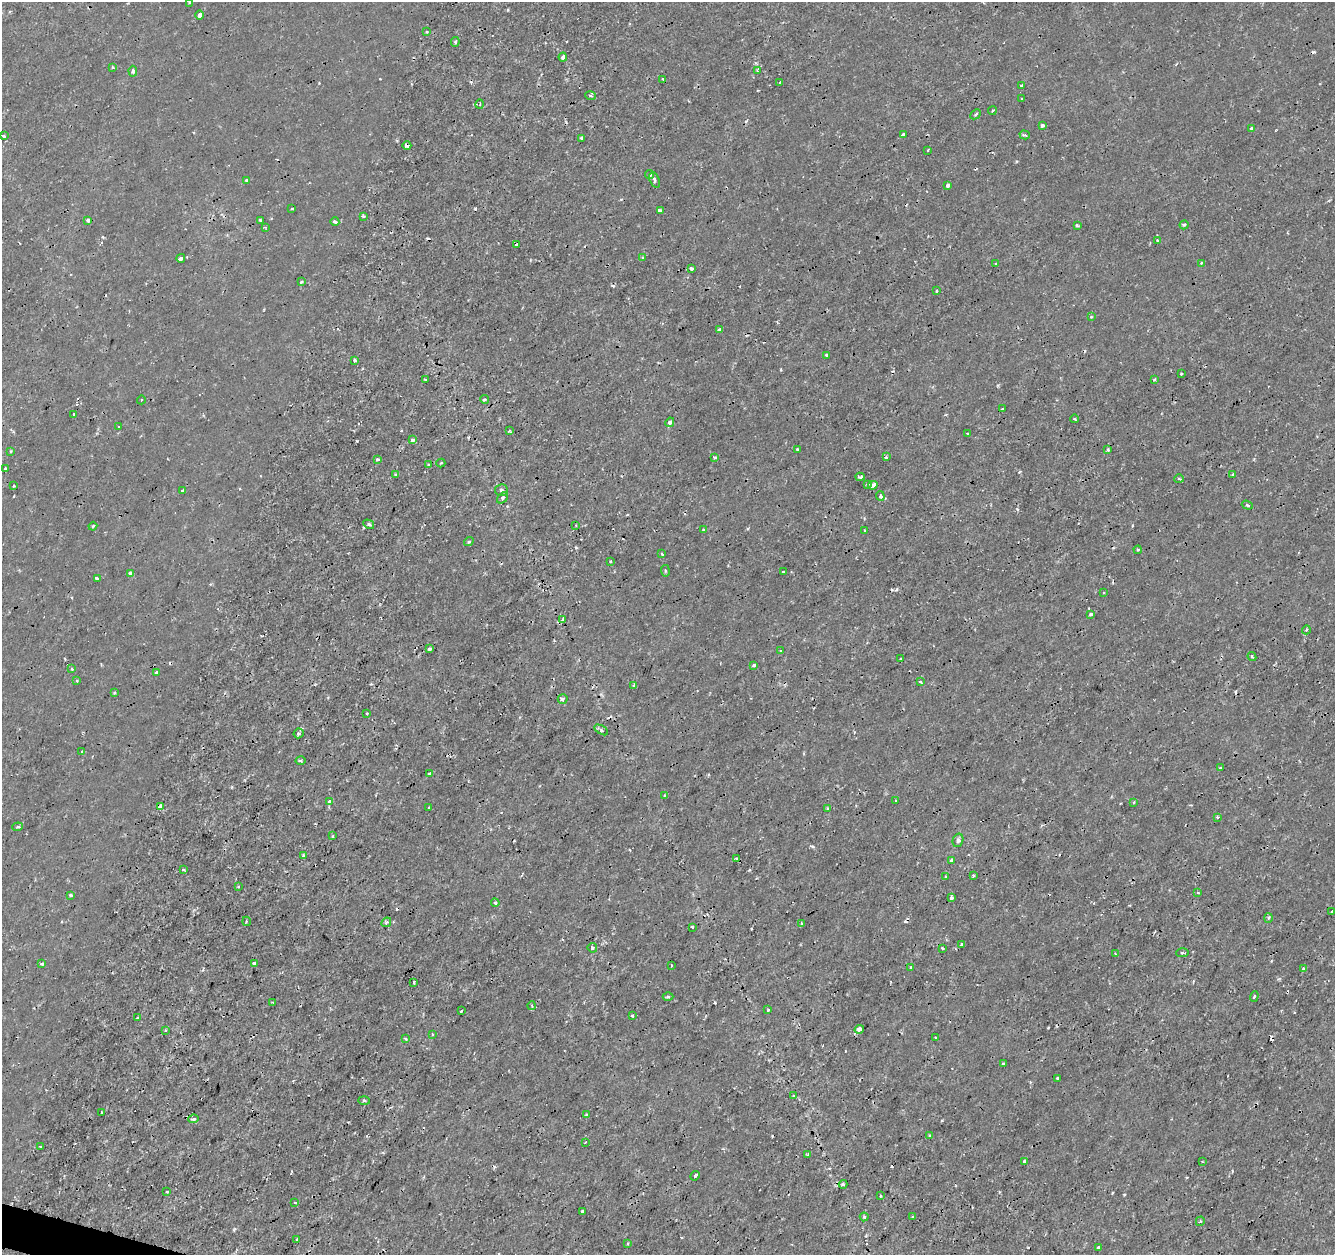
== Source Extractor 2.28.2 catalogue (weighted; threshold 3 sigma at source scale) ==
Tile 7 of 4 x 4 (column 3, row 2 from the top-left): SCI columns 2667-3999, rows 2722-3974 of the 5339 x 5501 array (HDU 1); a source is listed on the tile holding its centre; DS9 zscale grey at full resolution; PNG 1337 x 1257 px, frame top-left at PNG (2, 2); each listed source drawn as its Kron ellipse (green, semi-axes under 4 px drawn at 4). Shown black and unused: <1% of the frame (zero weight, under 2 of 3 exposures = <1% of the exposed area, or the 3 px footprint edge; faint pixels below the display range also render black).
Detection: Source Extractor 2.28.2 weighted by HDU 2 'WHT'; one run over the whole footprint, this tile lists its part. Background 1.78e-04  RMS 0.0011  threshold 0.00517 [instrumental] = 3 sigma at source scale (4.5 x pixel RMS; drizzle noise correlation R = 1.50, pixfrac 1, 0.0396/0.0396 arcsec/px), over >= 5 px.
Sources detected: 220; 23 cosmic-ray / hot-pixel residue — neither listed nor drawn; the other 197 listed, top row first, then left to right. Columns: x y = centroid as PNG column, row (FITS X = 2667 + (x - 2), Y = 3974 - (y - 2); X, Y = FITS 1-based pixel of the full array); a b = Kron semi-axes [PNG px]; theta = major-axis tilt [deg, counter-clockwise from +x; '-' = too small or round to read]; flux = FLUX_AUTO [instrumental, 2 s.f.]
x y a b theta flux
190 2 3 3 - 0.11
200 15 4 3 - 0.85
427 32 4 2 - 0.099
455 42 5 3 - 0.18
563 57 4 4 - 0.53
112 67 3 3 - 0.22
133 71 5 4 - 0.27
757 71 4 3 - 0.18
663 79 3 3 - 0.13
780 82 3 2 - 0.27
1021 85 3 3 - 0.16
590 96 5 3 - 0.17
1022 99 3 2 - 0.13
480 104 5 3 - 0.1
992 111 4 2 - 0.15
976 114 6 3 43 0.15
1042 125 4 3 - 0.36
1251 129 3 3 - 0.23
903 134 4 3 - 2.2
1025 135 5 4 - 0.26
3 136 3 3 - 0.39
581 138 3 3 - 0.19
407 146 4 3 - 0.52
928 150 3 2 - 0.13
650 175 5 4 - 0.28
246 180 3 3 - 0.19
654 180 8 4 -71 0.26
948 185 4 3 - 0.33
292 208 3 2 - 0.2
660 210 4 3 - 0.4
363 216 4 3 - 0.16
88 220 4 3 - 0.34
260 221 3 3 - 0.23
335 222 4 3 - 0.37
1077 225 4 3 - 0.2
1184 225 4 4 - 0.2
265 227 4 2 - 0.096
1157 240 4 3 - 0.17
516 245 3 2 - 0.12
181 258 4 3 - 0.66
642 258 3 3 - 0.31
1201 263 4 3 - 0.16
996 264 4 2 - 0.1
691 269 4 3 - 0.46
301 282 4 3 - 0.25
937 291 4 3 - 0.092
1091 317 4 4 - 0.12
720 330 4 3 - 0.38
826 355 3 3 - 0.18
355 360 3 3 - 0.19
1181 374 3 2 - 0.13
425 379 3 3 - 0.19
1155 379 3 3 - 0.15
484 399 4 3 - 0.15
141 400 4 3 - 0.098
1002 409 3 3 - 0.21
73 415 4 3 - 62
1075 419 4 3 - 0.16
670 422 5 3 - 0.38
118 427 3 2 - 0.076
509 431 4 3 - 0.18
968 434 4 2 - 0.097
413 440 3 3 - 0.49
798 449 3 3 - 0.34
1108 450 3 3 - 0.22
11 451 3 3 - 0.11
715 457 3 3 - 0.26
886 457 3 3 - 0.19
377 459 3 3 - 0.24
441 463 4 3 - 0.11
429 465 4 4 - 0.16
6 469 4 3 - 0.79
396 475 3 3 - 0.18
1233 475 3 3 - 0.15
860 477 4 3 - 0.18
1179 479 5 3 - 0.16
867 484 3 3 - 0.33
873 485 5 4 - 0.54
14 486 3 3 - 0.5
501 490 6 6 - 0.25
183 491 4 3 - 0.62
880 496 4 4 - 0.28
503 498 6 4 44 0.23
1247 505 6 4 -18 0.25
369 524 5 4 - 0.27
576 525 3 2 - 0.091
93 526 4 3 - 0.13
703 529 3 3 - 0.12
865 530 3 2 - 0.15
469 542 5 4 - 0.19
1138 550 4 3 - 0.12
662 554 4 2 - 0.13
611 561 3 2 - 0.13
665 571 6 3 -82 0.14
783 572 3 2 - 0.21
130 574 4 4 - 0.93
97 578 3 3 - 0.4
1103 593 3 3 - 0.35
1091 614 3 3 - 0.24
563 620 3 3 - 0.45
1306 630 4 3 - 0.13
430 649 3 3 - 0.58
781 651 3 3 - 0.2
1252 656 5 3 - 0.15
901 659 3 2 - 0.15
754 665 4 3 - 0.22
72 669 3 3 - 0.092
157 672 4 3 - 0.2
77 681 4 3 - 0.16
920 682 3 3 - 0.22
634 685 4 3 - 0.19
114 693 3 2 - 0.13
563 699 5 5 - 0.28
367 714 3 2 - 0.16
601 730 7 4 -31 0.28
298 733 5 4 - 0.26
82 751 3 3 - 0.22
300 761 5 4 - 0.21
1220 767 4 3 - 0.15
430 774 3 3 - 0.46
664 795 3 3 - 0.15
895 801 3 2 - 0.15
330 802 3 3 - 0.71
1134 802 4 4 - 0.15
160 806 4 3 - 0.51
429 807 2 2 - 0.12
828 808 3 3 - 0.46
1217 817 3 3 - 0.13
18 827 5 3 - 0.16
333 836 3 2 - 0.11
958 840 7 5 75 0.27
303 856 3 3 - 0.25
736 858 4 3 - 0.2
952 860 4 3 - 0.43
183 869 4 3 - 0.19
946 876 4 3 - 0.19
973 876 3 3 - 0.16
239 887 4 2 - 0.11
1198 893 3 2 - 0.099
71 895 3 3 - 0.35
951 898 4 3 - 0.54
495 903 4 3 - 0.18
1332 911 3 3 - 0.26
1268 918 5 3 - 0.15
246 921 5 2 - 0.13
386 922 5 4 - 0.18
801 923 3 2 - 0.12
693 927 3 3 - 0.27
962 944 3 3 - 0.27
592 948 5 4 - 0.28
942 948 3 3 - 0.12
1115 953 3 2 - 0.078
1183 953 6 3 2 0.22
255 963 4 3 - 0.35
42 964 3 3 - 0.18
671 965 3 2 - 0.14
911 967 4 3 - 0.22
1304 968 3 3 - 0.41
414 982 3 3 - 0.12
668 996 5 3 - 0.15
1254 996 5 3 - 0.11
273 1003 3 2 - 0.11
532 1006 4 3 - 0.1
768 1010 3 2 - 0.13
461 1011 3 2 - 0.19
632 1016 3 2 - 0.15
138 1018 4 2 - 0.13
859 1029 5 4 - 0.61
165 1030 3 2 - 0.13
432 1034 3 3 - 0.15
936 1037 4 2 - 0.1
405 1038 3 3 - 0.32
1003 1064 3 2 - 0.19
1057 1078 3 3 - 0.36
793 1096 3 3 - 0.097
364 1100 6 4 -2 0.15
102 1112 3 2 - 0.26
586 1115 3 3 - 0.18
193 1119 5 3 - 0.22
930 1136 3 3 - 0.27
585 1142 3 2 - 0.13
41 1147 3 3 - 0.36
808 1154 3 2 - 0.15
1025 1161 4 4 - 0.27
1202 1162 3 2 - 0.086
695 1176 5 3 - 0.74
843 1184 4 3 - 0.19
167 1192 3 3 - 0.32
880 1196 3 3 - 0.12
295 1203 3 2 - 0.17
582 1211 3 3 - 0.26
864 1217 4 4 - 0.17
912 1217 3 3 - 0.27
1200 1221 5 3 - 0.12
297 1240 3 3 - 0.25
628 1243 4 3 - 0.15
1099 1247 3 3 - 0.4
Overlapping masked pixels (flux is a lower limit): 3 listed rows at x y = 407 146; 873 485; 160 806
Isophote crosses this tile's border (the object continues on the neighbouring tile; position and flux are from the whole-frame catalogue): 1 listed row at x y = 190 2